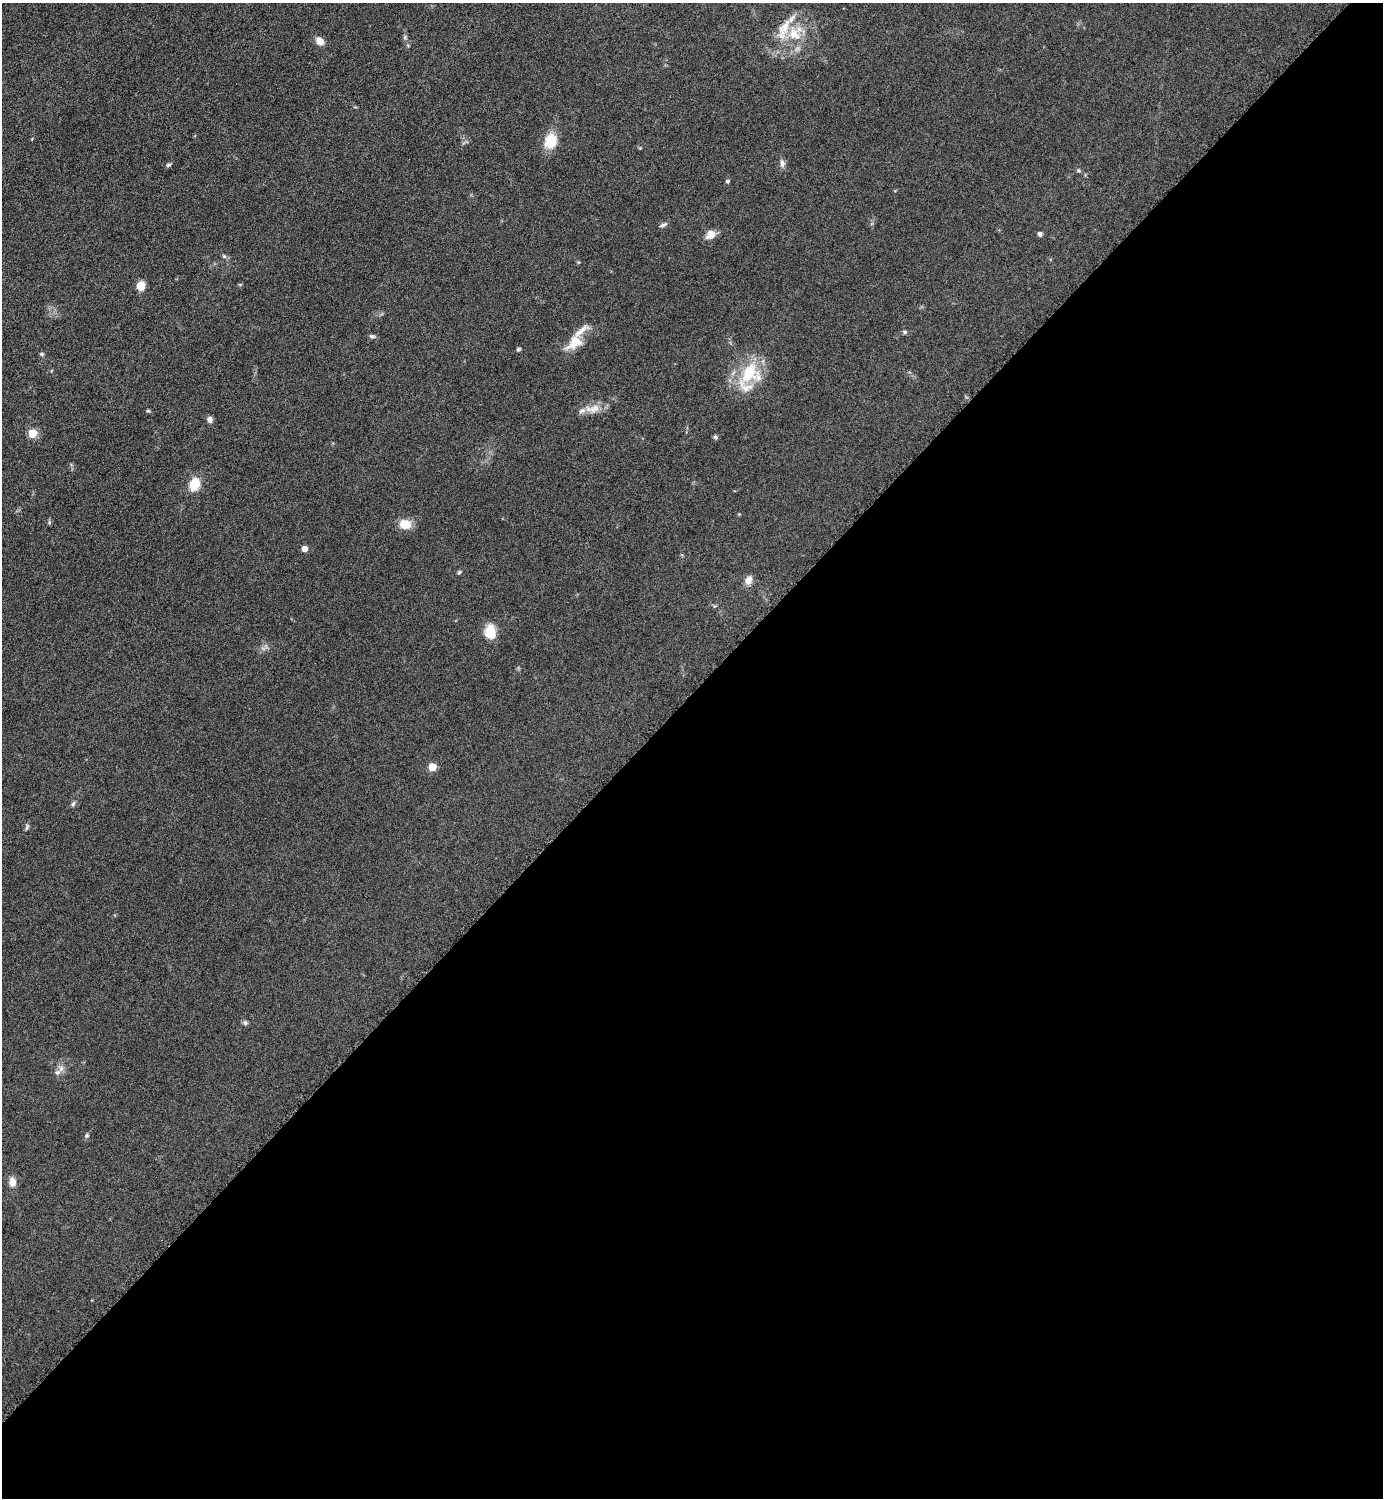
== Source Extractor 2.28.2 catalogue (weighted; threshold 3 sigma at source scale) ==
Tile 15 of 4 x 4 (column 3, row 4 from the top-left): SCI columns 3072-4452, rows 7-1502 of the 6002 x 6002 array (HDU 1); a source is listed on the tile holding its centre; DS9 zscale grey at full resolution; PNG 1385 x 1500 px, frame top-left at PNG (2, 3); no overlay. Shown black and unused: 54% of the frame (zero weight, under 6 of 12 exposures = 1% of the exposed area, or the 3 px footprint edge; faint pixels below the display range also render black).
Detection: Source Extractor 2.28.2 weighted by HDU 2 'WHT'; one run over the whole footprint, this tile lists its part. Background 0.087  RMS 0.0038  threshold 0.0156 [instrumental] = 3 sigma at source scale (4.09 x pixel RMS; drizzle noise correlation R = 1.36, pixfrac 0.8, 0.05/0.05 arcsec/px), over >= 5 px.
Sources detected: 45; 6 inside a brighter listed object's ellipse — not listed separately; the other 39 listed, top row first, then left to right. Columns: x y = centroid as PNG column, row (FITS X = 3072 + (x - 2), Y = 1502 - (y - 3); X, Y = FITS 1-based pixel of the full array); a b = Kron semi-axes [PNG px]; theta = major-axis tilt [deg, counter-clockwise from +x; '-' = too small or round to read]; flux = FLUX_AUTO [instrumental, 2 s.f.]
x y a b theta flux
794 34 22 16 -67 9.7
405 37 6 5 - 0.61
319 41 8 6 -40 3.9
550 141 15 12 70 9.8
782 163 11 6 89 1.5
168 165 6 5 - 0.66
1078 170 6 5 - 0.55
727 181 5 5 - 0.6
663 225 11 5 25 0.96
1040 234 5 5 - 1
710 235 14 10 34 3
224 256 7 5 -44 0.63
141 286 8 7 - 4.6
905 332 6 5 - 0.66
372 336 9 5 -14 0.79
575 342 25 15 40 7
518 349 6 4 26 0.51
42 354 6 4 -15 0.54
749 373 35 22 58 16
593 409 24 11 4 4.4
148 411 6 4 0 0.43
210 420 7 6 - 1.4
33 433 5 5 - 13
715 437 6 5 - 0.7
194 484 9 7 68 11
739 514 4 4 - 0.29
49 523 6 4 81 0.52
405 524 10 8 -10 6.7
304 549 5 5 - 2.8
459 572 6 4 73 0.58
748 580 11 8 70 2.7
490 632 14 10 -82 7.9
432 767 5 5 - 9.5
73 804 7 5 63 0.84
27 827 10 4 65 0.72
245 1023 8 6 -75 0.79
57 1072 9 7 29 1.5
87 1136 6 5 - 0.61
12 1182 10 7 -86 3.1